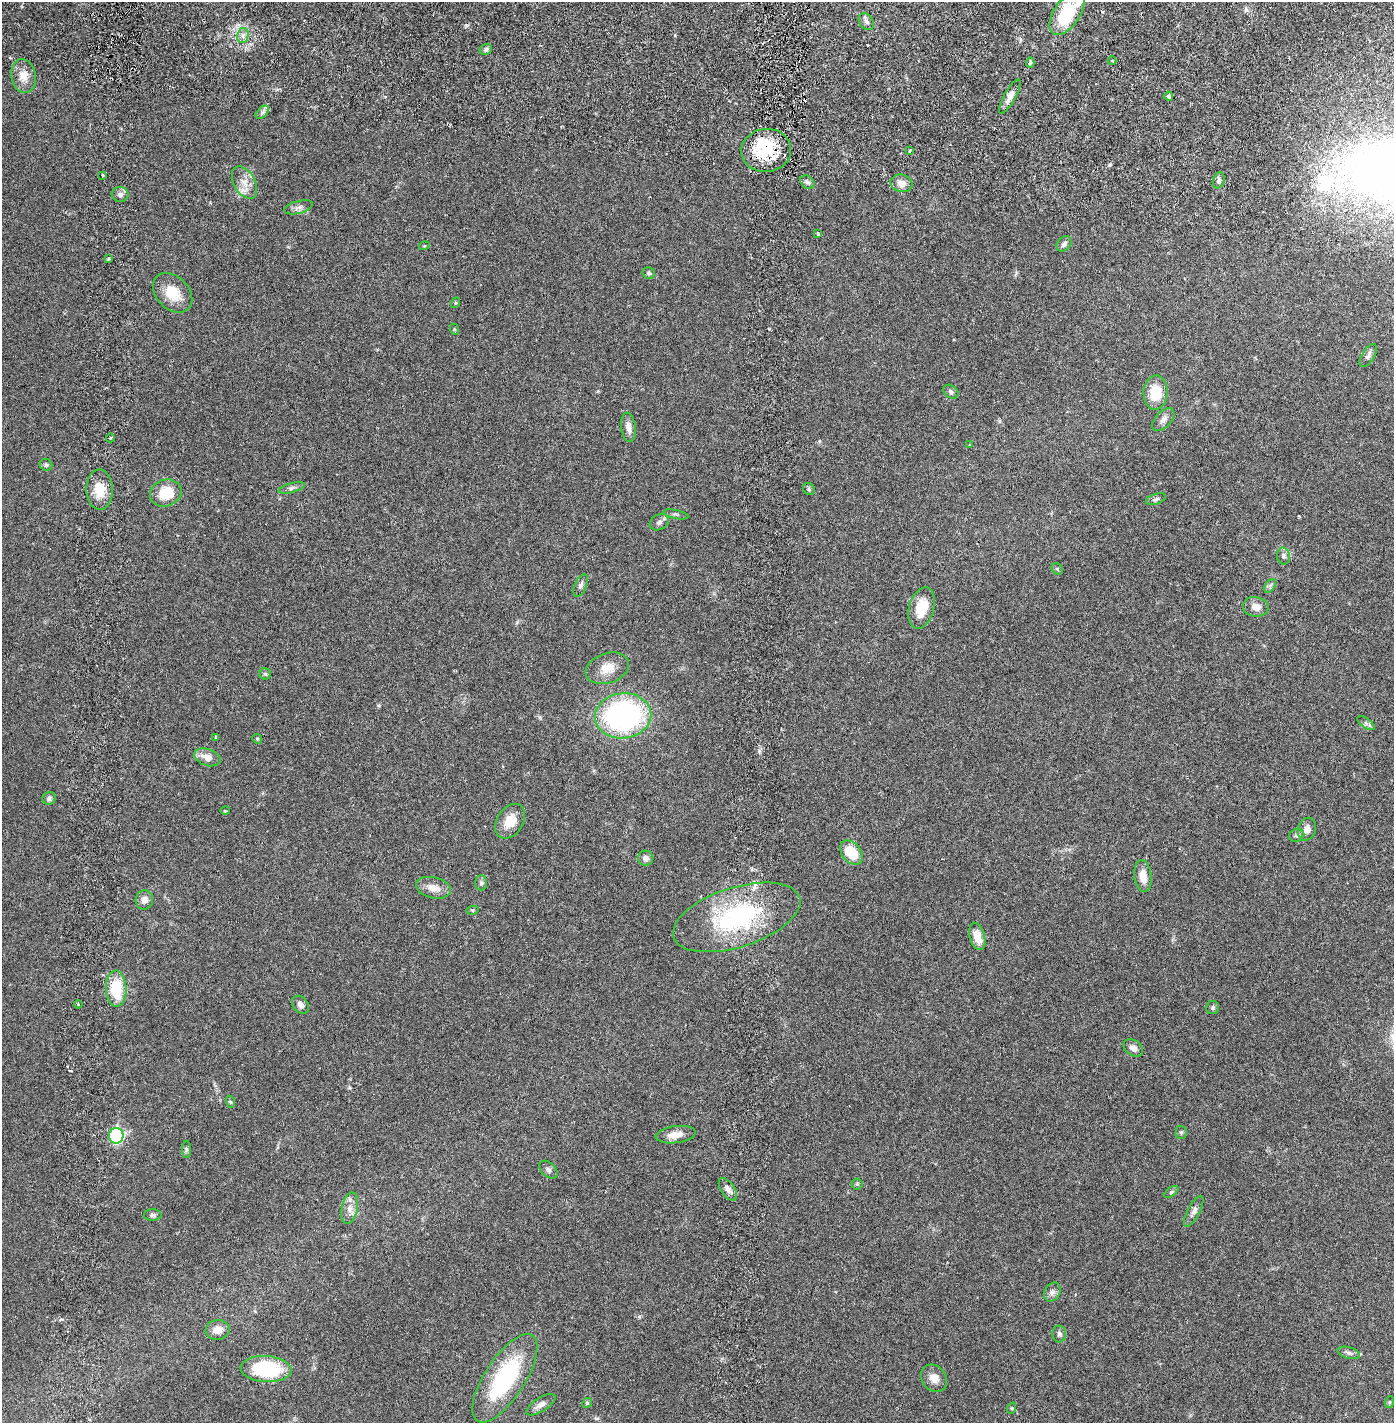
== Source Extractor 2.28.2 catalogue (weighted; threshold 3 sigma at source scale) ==
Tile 7 of 4 x 4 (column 3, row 2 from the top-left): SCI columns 2886-4277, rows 2930-4350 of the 5880 x 5855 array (HDU 1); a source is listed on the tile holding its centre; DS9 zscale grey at full resolution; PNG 1396 x 1425 px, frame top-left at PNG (2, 2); each listed source drawn as its Kron ellipse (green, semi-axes under 4 px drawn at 4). Shown black and unused: <1% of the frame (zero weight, under 2 of 6 exposures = <1% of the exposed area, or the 3 px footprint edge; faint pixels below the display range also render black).
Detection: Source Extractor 2.28.2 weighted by HDU 2 'WHT'; one run over the whole footprint, this tile lists its part. Background 0.021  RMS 0.0033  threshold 0.0135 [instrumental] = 3 sigma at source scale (4.09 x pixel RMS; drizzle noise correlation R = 1.36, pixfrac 0.8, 0.05/0.05 arcsec/px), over >= 5 px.
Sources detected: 102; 1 inside a brighter object's white glare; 3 cosmic-ray / hot-pixel residue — neither listed nor drawn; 1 inside a brighter listed object's ellipse — not listed separately; the other 97 listed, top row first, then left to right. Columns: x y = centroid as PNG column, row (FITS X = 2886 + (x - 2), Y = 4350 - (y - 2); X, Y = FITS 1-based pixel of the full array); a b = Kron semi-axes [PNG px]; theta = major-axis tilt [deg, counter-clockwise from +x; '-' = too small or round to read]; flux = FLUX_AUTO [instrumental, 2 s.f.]
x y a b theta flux
1067 13 24 13 56 13
866 21 9 6 -56 0.7
243 35 8 5 80 0.7
486 49 6 5 - 0.47
1112 61 4 3 - 0.22
1030 62 5 4 - 0.42
23 76 17 12 -80 2.4
1169 96 4 4 - 0.46
1010 97 19 5 60 1.4
262 112 8 5 45 0.47
766 150 25 21 5 9
909 151 3 3 - 0.31
103 175 4 2 - 0.23
1219 180 8 5 72 0.57
807 182 8 6 -39 0.68
245 183 17 10 -61 2.2
901 183 11 8 -15 1.6
120 194 8 7 - 0.86
299 207 15 6 15 0.88
818 234 3 3 - 0.51
1064 244 8 6 50 0.67
424 246 5 3 - 0.18
108 259 3 3 - 0.24
649 273 6 6 - 0.37
173 293 23 16 -46 4.5
455 303 5 3 - 0.19
454 329 6 4 -71 0.22
1368 355 13 6 58 0.71
951 392 8 6 -34 0.55
1155 393 17 12 87 5.2
1163 420 14 8 47 1
628 427 15 7 -84 1.2
110 438 4 3 - 0.19
969 445 3 2 - 0.14
46 465 6 6 - 0.4
292 488 13 4 15 0.63
809 489 6 5 - 0.33
100 490 20 13 -88 3.9
166 493 16 13 22 5.3
1156 499 10 5 17 0.5
676 514 13 3 -11 0.4
659 522 10 7 31 0.65
1283 556 8 6 -80 0.62
1057 569 6 5 - 0.26
581 585 12 6 67 0.64
1270 586 7 5 57 0.5
1256 607 13 10 -8 1.7
922 608 21 12 75 4.7
607 668 22 15 18 3.2
265 674 5 5 - 0.34
623 716 28 22 7 43
1366 723 10 5 -35 0.53
216 737 3 3 - 0.22
257 739 5 4 - 0.24
207 757 14 8 -19 1.9
49 798 6 6 - 0.56
225 811 4 3 - 0.17
510 821 19 13 57 3.6
1307 829 11 9 73 1.3
1297 835 8 6 24 0.5
851 853 13 9 -52 5.4
646 858 8 7 - 0.84
1143 876 16 9 -84 2.3
481 883 7 6 - 0.46
433 888 18 10 -13 2
144 900 9 8 - 1.2
473 910 6 4 11 0.24
737 917 66 30 18 26
977 936 14 7 -75 2.7
116 989 18 10 -88 7.5
78 1004 4 3 - 0.23
300 1005 10 7 -50 0.92
1213 1008 7 6 - 0.41
1133 1048 11 7 -32 1.1
231 1102 6 4 -70 0.24
1181 1132 6 5 - 0.33
676 1135 20 8 7 2
116 1136 8 7 - 21
186 1149 9 4 90 0.34
548 1170 11 7 -41 0.58
857 1184 5 5 - 0.31
728 1189 13 6 -55 1
1171 1192 8 4 36 0.34
350 1208 16 8 78 1.6
1194 1211 17 6 62 1
153 1215 9 5 0 0.43
1052 1292 10 7 59 0.81
218 1330 12 10 6 1.8
1059 1334 8 7 - 0.57
1349 1353 11 5 -16 0.62
266 1369 25 13 -4 15
505 1378 51 20 57 21
934 1378 14 12 -53 1.9
1390 1402 6 4 71 0.22
587 1403 5 4 - 0.24
541 1405 17 7 32 1.2
1012 1408 6 4 72 0.21
Overlapping masked pixels (flux is a lower limit): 1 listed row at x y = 766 150
Unlisted compact peaks at least as high as the median listed source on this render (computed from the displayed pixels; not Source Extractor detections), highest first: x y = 1109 165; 759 751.